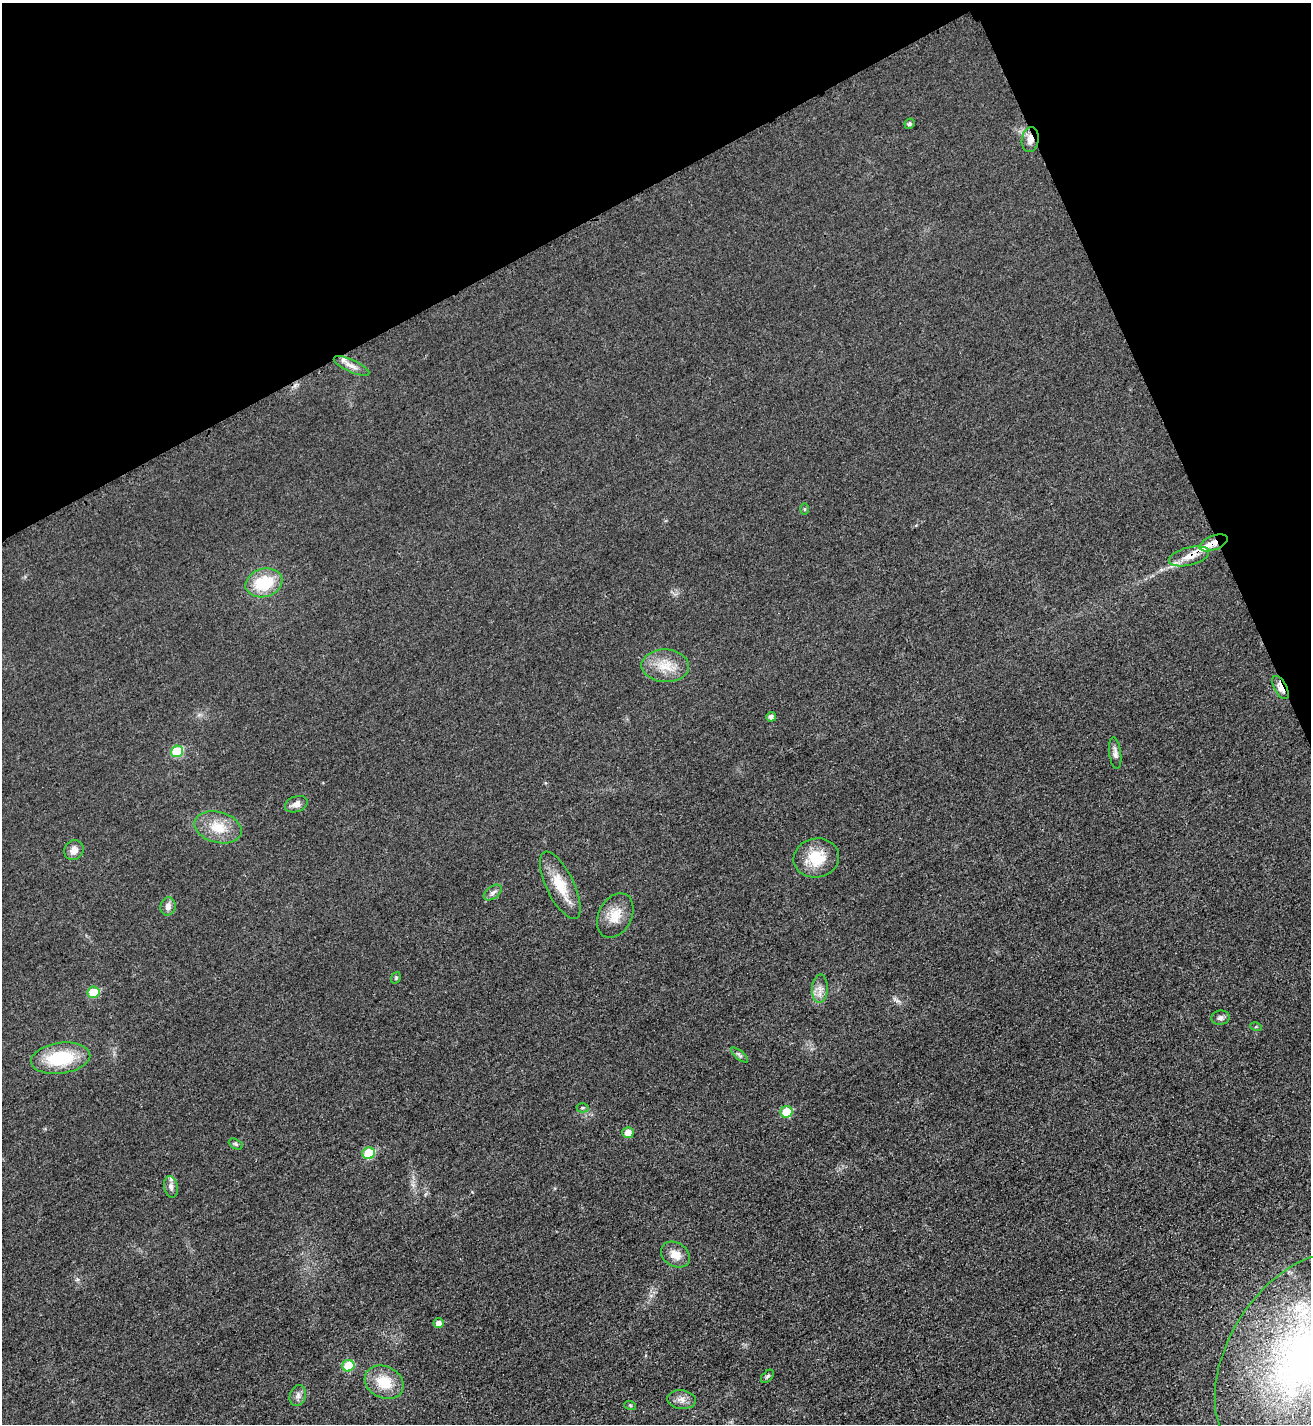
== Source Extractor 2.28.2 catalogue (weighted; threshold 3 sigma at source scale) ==
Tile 3 of 4 x 4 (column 3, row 1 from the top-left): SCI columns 2783-4091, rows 4286-5707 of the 5701 x 5713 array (HDU 1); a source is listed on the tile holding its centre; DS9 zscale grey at full resolution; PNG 1313 x 1426 px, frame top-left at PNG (2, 3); each listed source drawn as its Kron ellipse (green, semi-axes under 4 px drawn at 4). Shown black and unused: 21% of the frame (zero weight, under 3 of 4 exposures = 1% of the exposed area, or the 3 px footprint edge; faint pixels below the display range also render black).
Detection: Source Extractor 2.28.2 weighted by HDU 2 'WHT'; one run over the whole footprint, this tile lists its part. Background 0.0167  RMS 0.0057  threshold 0.0258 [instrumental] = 3 sigma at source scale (4.5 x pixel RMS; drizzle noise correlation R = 1.50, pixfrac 1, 0.05/0.05 arcsec/px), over >= 5 px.
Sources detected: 48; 6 inside a brighter listed object's ellipse — not listed separately; the other 42 listed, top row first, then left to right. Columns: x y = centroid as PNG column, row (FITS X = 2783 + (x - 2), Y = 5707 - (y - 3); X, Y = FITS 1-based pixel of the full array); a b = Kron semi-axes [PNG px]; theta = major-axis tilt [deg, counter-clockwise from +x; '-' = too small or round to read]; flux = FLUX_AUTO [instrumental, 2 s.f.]
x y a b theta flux
910 124 5 5 - 1.4
1030 140 12 8 80 4.2
351 366 19 6 -24 3.8
804 509 5 3 - 0.64
1213 543 15 7 21 5.1
1189 556 21 9 14 6.9
264 583 19 14 16 23
665 666 24 16 -3 13
1281 687 13 6 -62 6.9
771 717 5 5 - 1.8
177 751 6 5 - 25
1115 753 16 6 -82 2.6
296 804 12 7 20 3.4
218 827 24 15 -15 13
74 850 10 9 - 3.9
816 858 23 19 11 16
560 885 37 13 -64 15
493 893 10 6 37 2.1
168 906 9 7 80 3
615 916 23 16 62 10
396 978 6 4 69 0.76
820 989 14 8 86 4
93 992 6 5 - 16
1220 1018 9 7 6 2.1
1256 1027 5 3 - 0.61
740 1055 10 3 -40 1.1
61 1058 30 15 8 30
583 1108 6 4 2 0.87
786 1112 6 5 - 17
628 1133 5 5 - 5.8
236 1144 7 5 -27 1.1
369 1153 6 6 - 20
171 1187 11 7 -78 2.4
675 1255 15 11 -32 6.7
439 1323 5 5 - 2.8
1303 1358 115 74 57 270
348 1366 6 5 - 20
767 1376 8 5 45 1.2
384 1382 20 15 -26 15
298 1395 11 8 69 2.5
681 1400 14 9 -6 4
630 1405 6 3 -18 0.6
Overlapping masked pixels (flux is a lower limit): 4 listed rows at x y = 1030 140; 1213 543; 1189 556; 1281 687
Isophote crosses this tile's border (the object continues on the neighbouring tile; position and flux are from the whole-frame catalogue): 1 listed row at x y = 1303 1358